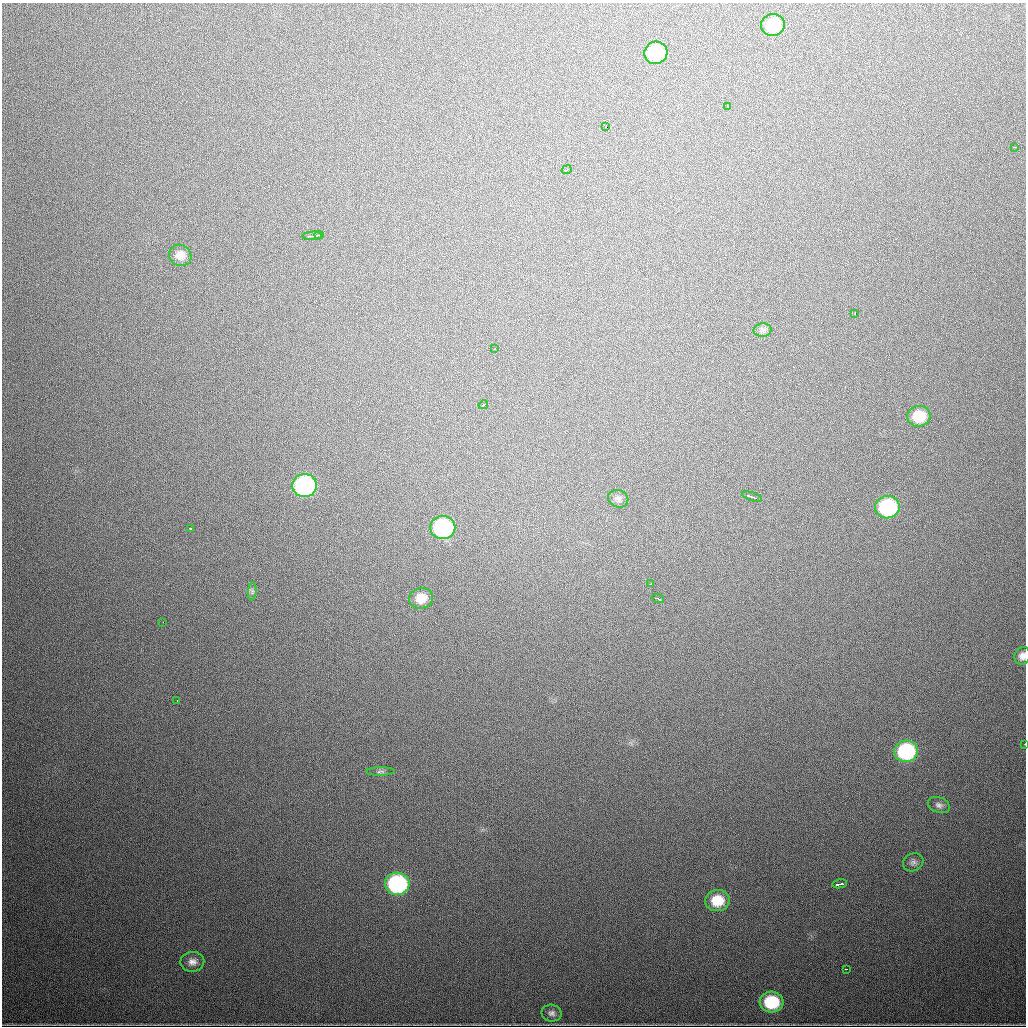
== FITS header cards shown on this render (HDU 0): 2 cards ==
NAXIS1  =                 1024
NAXIS2  =                 1024

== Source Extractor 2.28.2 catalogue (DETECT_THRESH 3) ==
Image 1024 x 1024 px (HDU 0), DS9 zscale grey, 1 PNG px = 1 image px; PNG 1028 x 1028 px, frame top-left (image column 1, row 1024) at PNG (2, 3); each listed source drawn as its Kron ellipse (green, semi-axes under 4 px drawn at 4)
Background 718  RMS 22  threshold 65.3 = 3 sigma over >= 5 px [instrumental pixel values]
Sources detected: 39; all 39 listed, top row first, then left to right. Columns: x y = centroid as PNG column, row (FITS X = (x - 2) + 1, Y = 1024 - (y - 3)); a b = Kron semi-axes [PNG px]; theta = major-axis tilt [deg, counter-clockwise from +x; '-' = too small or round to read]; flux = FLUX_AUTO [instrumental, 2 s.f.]
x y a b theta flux
773 25 12 11 - 52000
656 53 11 11 - 86000
728 106 3 2 - 2100
606 127 3 2 - 5400
1015 147 3 2 - 2100
567 170 5 2 - 2900
319 235 5 2 - 2700
312 236 10 2 2 5300
180 255 11 10 - 12000
855 313 3 2 - 3900
763 330 9 6 2 4900
495 348 3 2 - 1500
483 405 5 2 - 3200
919 416 11 10 - 36000
305 486 12 11 - 230000
752 497 10 3 -18 5000
618 499 10 8 -21 5200
887 507 12 11 - 130000
443 528 12 11 - 160000
191 529 3 2 - 3300
650 584 3 3 - 2900
252 591 9 3 85 3100
421 598 12 10 16 19000
658 599 6 3 -23 7200
163 622 2 2 - 11000
1022 656 9 8 - 7700
177 701 3 2 - 1300
1025 744 2 2 - 970
906 751 12 11 - 140000
380 771 14 4 1 4200
939 805 11 7 -20 6000
913 862 10 8 27 5900
397 884 12 11 - 220000
840 884 7 3 9 6800
717 901 12 10 5 38000
192 962 12 10 3 10000
846 969 3 2 - 1700
771 1002 12 10 -4 77000
552 1013 10 8 -11 6300
At the frame edge (FLAGS 8, measured only in part): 2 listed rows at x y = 1022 656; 1025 744